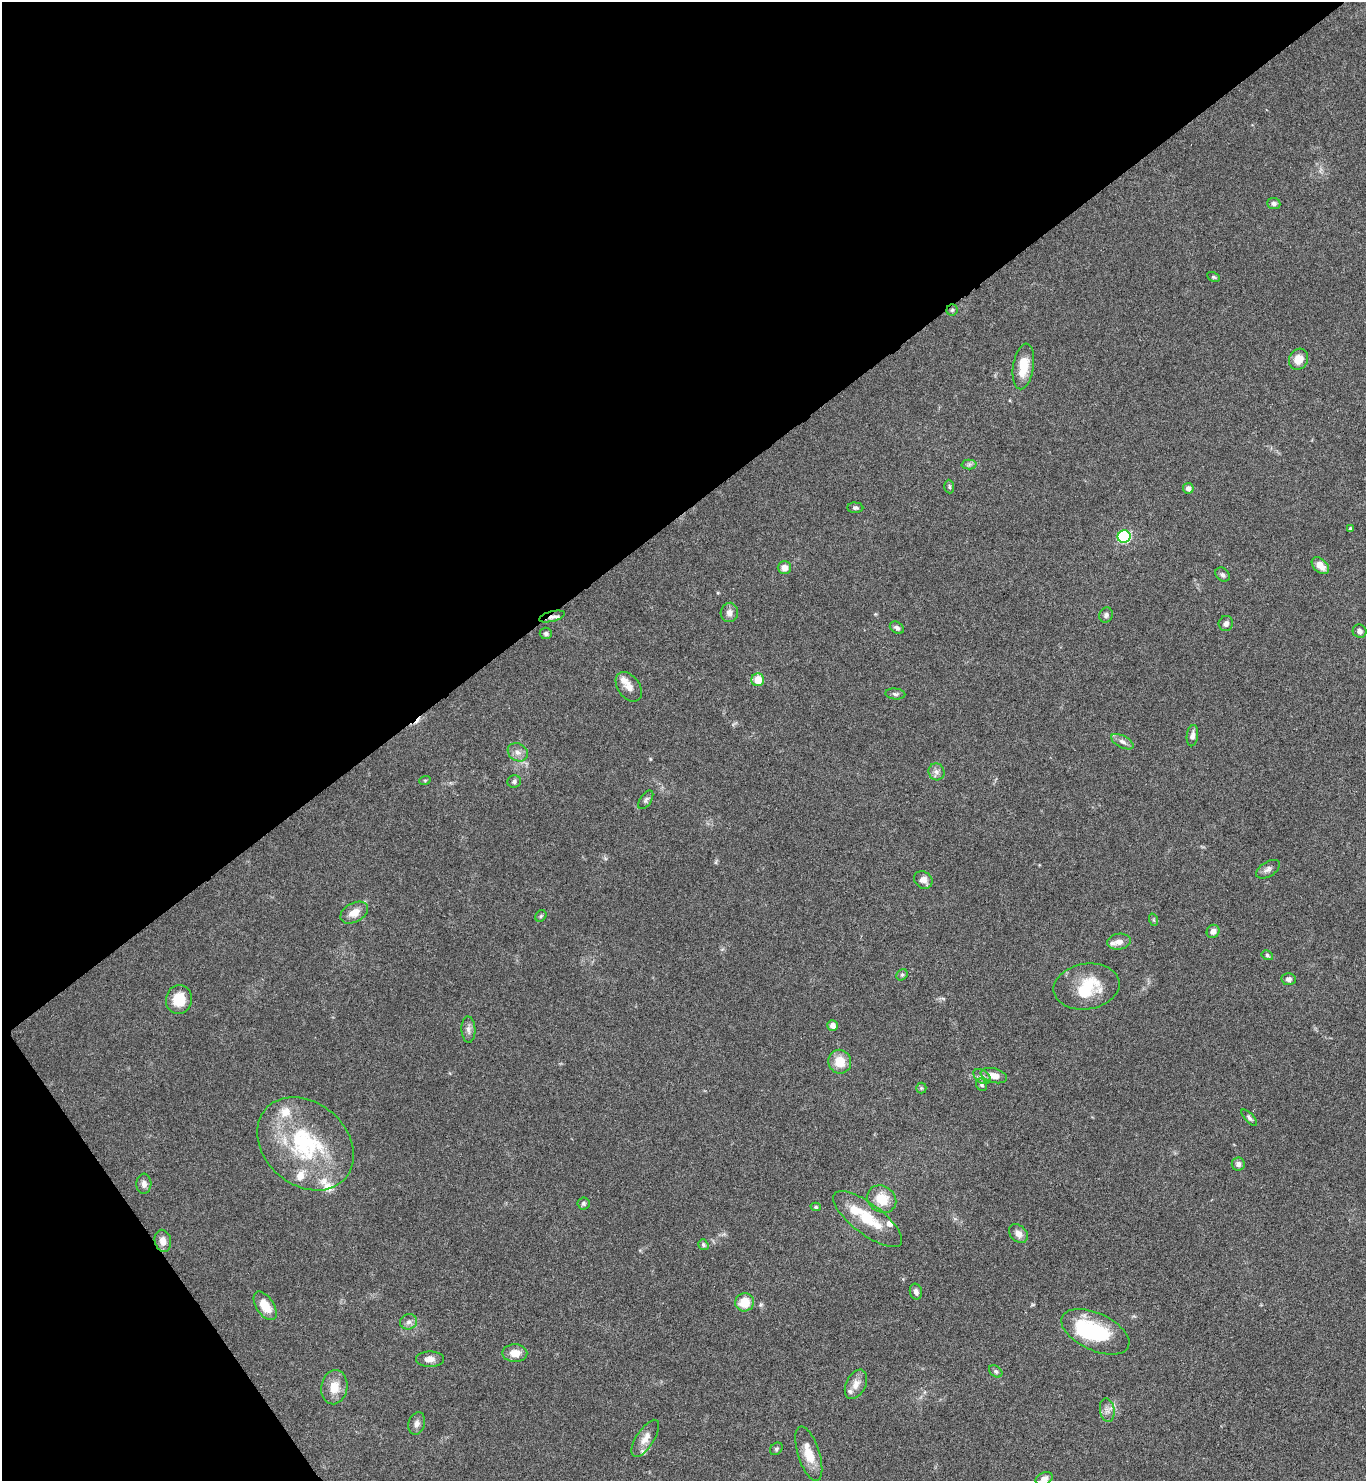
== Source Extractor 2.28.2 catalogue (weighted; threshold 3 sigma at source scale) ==
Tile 5 of 4 x 4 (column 1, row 2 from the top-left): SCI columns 161-1524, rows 2963-4441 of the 5914 x 5919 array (HDU 1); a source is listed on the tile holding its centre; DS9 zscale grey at full resolution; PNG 1368 x 1483 px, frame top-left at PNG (2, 2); each listed source drawn as its Kron ellipse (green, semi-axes under 4 px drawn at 4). Shown black and unused: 38% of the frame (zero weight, under 3 of 6 exposures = <1% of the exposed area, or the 3 px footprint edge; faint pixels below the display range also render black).
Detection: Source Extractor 2.28.2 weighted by HDU 2 'WHT'; one run over the whole footprint, this tile lists its part. Background 0.0645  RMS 0.0039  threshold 0.0161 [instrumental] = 3 sigma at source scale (4.09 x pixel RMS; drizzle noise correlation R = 1.36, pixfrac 0.8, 0.05/0.05 arcsec/px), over >= 5 px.
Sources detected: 89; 2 inside a brighter object's white glare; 1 cosmic-ray / hot-pixel residue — neither listed nor drawn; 9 inside a brighter listed object's ellipse — not listed separately; the other 77 listed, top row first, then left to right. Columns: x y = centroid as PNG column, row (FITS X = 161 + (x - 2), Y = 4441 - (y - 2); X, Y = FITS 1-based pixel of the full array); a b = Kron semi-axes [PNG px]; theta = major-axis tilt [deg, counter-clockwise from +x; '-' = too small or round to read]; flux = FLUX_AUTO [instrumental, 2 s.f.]
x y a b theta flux
1274 203 6 5 - 1
1213 277 7 4 -26 0.58
952 310 5 5 - 0.64
1299 359 11 9 64 4.2
1023 366 23 10 81 8.5
969 464 7 5 1 0.89
949 487 7 5 -87 0.64
1188 488 5 5 - 1.8
855 508 8 5 -4 0.94
1350 529 4 3 - 0.66
1124 537 6 6 - 37
1320 566 10 6 -43 3.7
784 568 7 6 - 2
1223 575 8 6 -43 1
729 612 10 8 77 2
1106 615 8 6 65 1.1
552 617 13 5 14 1.6
1226 624 7 7 - 1.5
897 628 8 5 -33 1.2
1360 631 7 6 - 1.5
546 633 6 5 - 0.88
758 680 6 6 - 6.5
629 687 16 11 -53 3
895 694 10 5 -6 0.87
1192 736 11 5 83 1.6
1122 742 12 6 -27 1.6
518 752 10 8 -31 2.2
936 772 8 8 - 1.7
425 780 6 3 18 0.4
514 782 7 6 - 0.88
646 800 10 5 56 0.96
1268 869 13 7 31 1.5
923 880 10 8 -40 2.5
354 913 15 9 28 4.2
541 916 6 5 - 0.6
1154 920 6 4 -71 0.48
1213 931 7 6 - 1.7
1119 942 12 8 8 2.4
1267 955 6 4 -30 0.59
902 975 6 5 - 0.62
1288 979 7 6 - 1.3
1086 986 33 23 8 15
179 999 14 13 - 8
832 1025 5 5 - 1.9
468 1029 13 7 -88 1.7
840 1062 12 11 - 6.3
994 1076 13 7 -15 3.5
982 1077 9 6 -36 1.4
982 1085 6 5 - 0.79
921 1088 5 5 - 0.5
1249 1118 10 4 -47 0.92
305 1144 53 41 -41 43
1238 1164 7 6 - 1.5
144 1184 10 7 87 1.6
882 1199 15 13 -33 8.2
583 1203 6 6 - 0.75
816 1207 5 4 - 0.57
868 1219 41 15 -37 13
1018 1234 10 8 -43 2.6
163 1241 11 8 -78 3.3
703 1245 6 4 -56 0.71
916 1292 8 6 -75 1.4
745 1302 9 9 - 7.4
265 1306 16 8 -57 6.6
409 1322 9 7 14 1.4
1095 1332 36 18 -25 26
515 1353 12 9 -1 4
430 1359 14 8 0 2.5
996 1371 7 5 -39 0.81
856 1384 15 9 64 3.2
334 1387 17 13 81 5.7
1107 1410 12 7 -81 2
417 1424 11 8 73 1.8
645 1438 21 9 57 3.6
776 1449 7 5 44 0.7
809 1454 28 11 -72 7.3
1044 1479 9 6 23 1.9
Overlapping masked pixels (flux is a lower limit): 2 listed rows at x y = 952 310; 552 617
Isophote crosses this tile's border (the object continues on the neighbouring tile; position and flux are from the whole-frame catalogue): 1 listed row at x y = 1044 1479